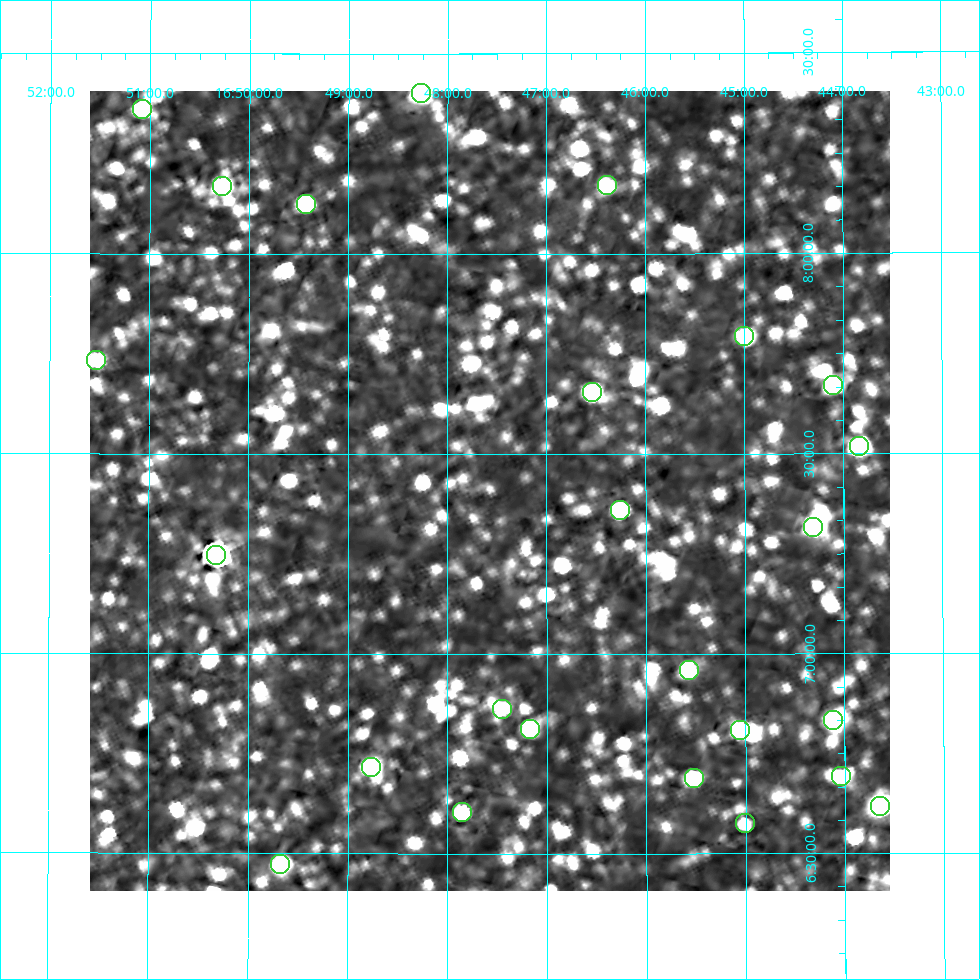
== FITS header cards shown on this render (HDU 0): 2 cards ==
NAXIS1  =                  800
NAXIS2  =                  800

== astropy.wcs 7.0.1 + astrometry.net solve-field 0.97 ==
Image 800 x 800 px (HDU 0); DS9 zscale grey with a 90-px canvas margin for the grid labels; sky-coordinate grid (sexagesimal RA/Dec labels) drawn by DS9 from the SOLVED WCS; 25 Tycho-2 reference stars matched to detected sources circled (green)
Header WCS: RA---AIT/DEC--AIT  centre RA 16:47:34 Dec +07:24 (251.89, +7.41 deg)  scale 9 arcsec/px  FOV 120.0' x 120.0'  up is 0 deg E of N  parity normal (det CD < 0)
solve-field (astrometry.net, Tycho-2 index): SOLVED blind (the header's WCS was not the basis of the solution)
Solved WCS: RA---TAN-SIP/DEC--TAN-SIP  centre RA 16:47:34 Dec +07:25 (251.89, +7.41 deg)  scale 8.99 arcsec/px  FOV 119.9' x 120.0'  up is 0 deg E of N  parity normal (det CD < 0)
Header WCS and blind solve agree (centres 5.3 arcsec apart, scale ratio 0.9992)
Tycho-2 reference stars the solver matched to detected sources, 25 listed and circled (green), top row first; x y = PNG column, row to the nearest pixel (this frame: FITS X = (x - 90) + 1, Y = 800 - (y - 91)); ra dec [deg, ICRS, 3 dp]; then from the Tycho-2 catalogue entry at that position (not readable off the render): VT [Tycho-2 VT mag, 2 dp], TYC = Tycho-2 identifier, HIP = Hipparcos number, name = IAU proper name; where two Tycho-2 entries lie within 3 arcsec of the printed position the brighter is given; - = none
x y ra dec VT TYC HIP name
421 93 252.067 +8.401 8.22 962-349-1 82248 -
142 109 252.771 +8.361 9.05 975-387-1 - -
607 185 251.597 +8.172 9.40 962-1193-1 - -
222 186 252.568 +8.168 8.45 962-1271-1 82400 -
306 204 252.357 +8.125 9.36 962-1411-1 - -
744 336 251.249 +7.795 8.97 962-990-1 - -
96 360 252.884 +7.734 9.16 975-1471-1 - -
833 385 251.026 +7.671 9.29 962-74-1 - -
592 392 251.636 +7.655 8.71 962-1150-1 - -
859 446 250.960 +7.519 8.49 962-219-1 81909 -
620 510 251.565 +7.360 8.64 396-505-1 82104 -
813 527 251.076 +7.317 8.22 395-2244-1 81944 -
216 555 252.581 +7.248 5.48 396-2346-1 82402 -
689 670 251.391 +6.960 9.67 396-1783-1 - -
502 709 251.862 +6.863 9.67 396-1475-1 - -
833 720 251.029 +6.834 9.40 395-1139-1 - -
530 729 251.792 +6.812 9.47 396-2347-1 - -
740 730 251.262 +6.809 9.50 396-1112-1 - -
371 767 252.191 +6.717 8.66 396-134-1 82282 -
841 776 251.008 +6.693 9.29 395-997-1 - -
694 778 251.379 +6.689 8.86 396-611-1 - -
880 806 250.912 +6.619 7.81 395-969-1 81890 -
462 812 251.962 +6.604 9.15 396-1521-1 82225 -
745 823 251.251 +6.575 9.64 396-1342-1 - -
280 864 252.418 +6.473 9.61 396-107-1 - -